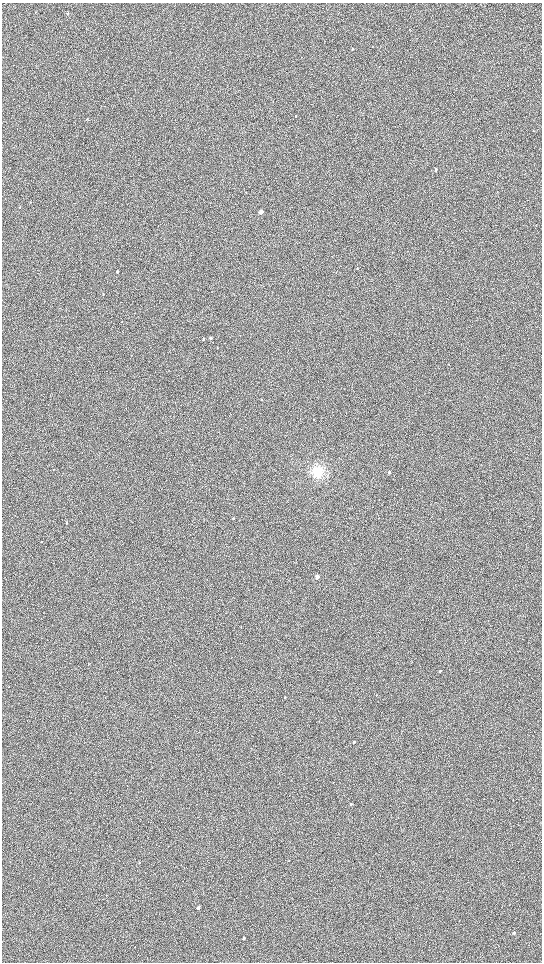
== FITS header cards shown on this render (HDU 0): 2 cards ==
NAXIS1  =                 1080 / length of data axis 1
NAXIS2  =                 1920 / length of data axis 2

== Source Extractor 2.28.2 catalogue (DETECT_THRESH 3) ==
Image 1080 x 1920 px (HDU 0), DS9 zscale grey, zoomed out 1/2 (1 PNG px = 2 x 2 image px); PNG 544 x 964 px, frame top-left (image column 1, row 1919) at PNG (2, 3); no overlay
Background 913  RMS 120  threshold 374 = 3 sigma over >= 5 px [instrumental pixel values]
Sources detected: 29; all 29 listed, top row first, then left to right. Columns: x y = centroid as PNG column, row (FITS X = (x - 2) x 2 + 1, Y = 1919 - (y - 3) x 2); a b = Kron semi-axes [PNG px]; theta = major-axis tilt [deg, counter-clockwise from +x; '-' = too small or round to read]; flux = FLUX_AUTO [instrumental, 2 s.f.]
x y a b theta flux
36 12 3 2 - 12000
67 14 3 2 - 18000
352 49 3 2 - 16000
296 116 3 2 - 14000
87 119 3 2 - 15000
436 170 3 2 - 28000
20 207 3 2 - 9700
261 212 3 3 - 190000
357 268 3 2 - 10000
117 272 3 2 - 32000
103 294 3 2 - 9800
211 338 3 2 - 28000
203 339 3 3 - 18000
261 400 3 2 - 9100
54 469 3 2 - 7900
318 471 11 11 - 410000
389 472 3 2 - 43000
67 522 3 2 - 8300
317 577 3 3 - 170000
440 671 3 2 - 21000
376 695 2 2 - 9200
285 697 2 2 - 20000
354 742 3 2 - 49000
351 804 3 2 - 39000
289 861 2 1 - 7300
139 863 2 2 - 18000
198 908 3 2 - 110000
514 933 2 2 - 43000
244 938 2 2 - 62000